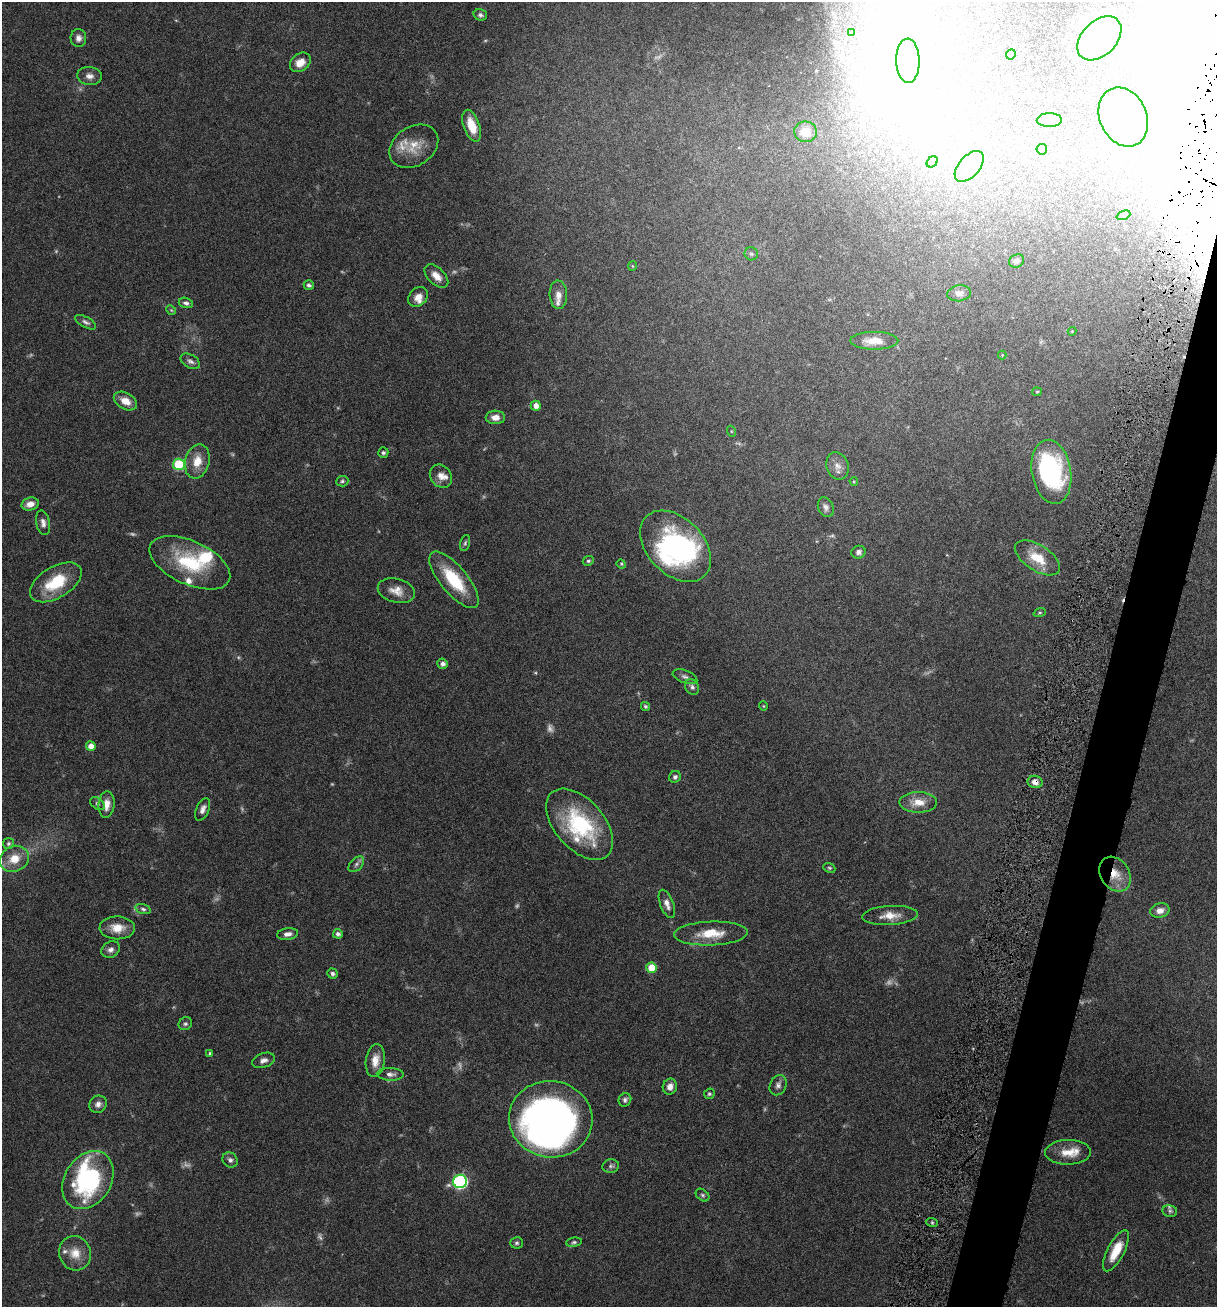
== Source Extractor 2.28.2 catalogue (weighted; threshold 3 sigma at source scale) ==
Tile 10 of 4 x 4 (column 2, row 3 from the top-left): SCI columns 1402-2616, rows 1315-2619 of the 5307 x 5252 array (HDU 1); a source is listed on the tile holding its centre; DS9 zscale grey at full resolution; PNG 1219 x 1309 px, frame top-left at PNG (2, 2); each listed source drawn as its Kron ellipse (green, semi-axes under 4 px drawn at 4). Shown black and unused: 3% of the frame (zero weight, under 5 of 9 exposures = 3% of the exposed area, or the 3 px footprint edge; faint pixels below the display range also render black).
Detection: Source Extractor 2.28.2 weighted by HDU 2 'WHT'; one run over the whole footprint, this tile lists its part. Background 0.0462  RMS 0.0032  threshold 0.013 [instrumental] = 3 sigma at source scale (4.09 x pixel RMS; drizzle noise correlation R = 1.36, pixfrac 0.8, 0.05/0.05 arcsec/px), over >= 5 px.
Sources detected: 161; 23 too faint to see at this stretch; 17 inside a brighter object's white glare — neither listed nor drawn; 10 inside a brighter listed object's ellipse — not listed separately; the other 111 listed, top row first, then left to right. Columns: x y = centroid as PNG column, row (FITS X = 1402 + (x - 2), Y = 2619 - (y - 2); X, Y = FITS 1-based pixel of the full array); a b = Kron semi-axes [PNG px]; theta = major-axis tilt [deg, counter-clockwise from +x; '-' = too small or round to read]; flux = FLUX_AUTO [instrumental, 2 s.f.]
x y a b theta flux
480 15 7 5 -17 0.81
852 33 4 3 - 0.28
78 38 9 8 - 1.5
1099 38 26 17 45 33
1011 54 5 4 - 0.47
908 61 22 11 -88 7.2
300 62 11 8 39 3.2
89 76 12 9 -5 1.8
1123 117 31 23 -66 19
1049 120 12 7 1 2
472 126 16 8 -71 6.1
806 132 11 10 - 5.8
414 146 26 19 33 6.7
1042 149 5 5 - 0.72
932 162 6 5 - 0.58
969 166 18 10 49 6.7
1123 215 7 4 21 0.43
751 254 7 6 - 0.71
1017 261 8 6 27 1.1
632 266 5 3 - 0.26
436 276 14 8 -44 2.7
309 285 5 4 - 0.87
959 293 12 8 8 1.5
558 295 14 8 -87 2.3
418 297 11 8 45 2.6
186 303 7 5 -15 0.89
171 310 5 4 - 0.34
86 322 12 5 -29 0.9
1072 331 4 4 - 0.25
874 341 24 9 0 4.1
1002 355 4 4 - 0.26
190 361 10 6 -30 1.1
1037 392 5 4 - 0.33
125 401 12 8 -29 3.3
536 406 5 5 - 1.8
495 417 9 7 -1 2.5
731 431 5 3 - 0.27
383 453 5 5 - 0.59
197 461 17 12 76 4.6
179 464 6 6 - 19
837 466 14 11 -70 2.2
1051 472 32 19 -81 37
441 476 12 10 -52 2.5
342 481 6 5 - 0.59
854 481 4 3 - 0.3
30 504 9 6 15 2.4
826 507 10 7 -68 1.1
43 523 12 6 -77 1.5
465 543 8 5 74 0.55
675 546 42 28 -45 50
858 552 7 6 - 1.1
1037 558 25 13 -32 7.1
588 561 6 4 27 0.53
190 563 43 21 -25 19
621 564 5 4 - 0.35
454 580 35 13 -50 14
56 582 29 15 31 12
396 591 19 12 -14 3.4
1040 613 6 4 19 0.36
443 664 5 5 - 1.2
685 677 13 6 -21 1.1
692 687 8 6 -56 1
645 706 5 4 - 0.51
763 706 4 4 - 0.31
91 746 5 4 - 2.4
675 777 6 5 - 0.74
1035 782 7 6 - 1.8
918 802 19 10 0 4.2
97 804 8 5 -38 0.66
106 804 13 8 85 2.9
203 809 12 6 66 1.5
580 824 42 24 -48 27
8 844 5 5 - 0.68
14 859 15 12 25 5
356 864 9 6 46 0.9
829 868 6 4 -21 0.45
1115 874 19 14 -56 5.8
667 904 15 6 -69 1.9
143 909 8 5 -16 0.71
1160 911 10 7 13 2
890 915 28 9 3 4.1
117 928 18 11 -1 4.5
711 933 37 12 2 7.6
288 934 10 6 8 1.5
338 934 5 4 - 0.95
111 950 9 7 31 1.3
652 968 5 5 - 6.7
332 973 5 5 - 0.89
185 1024 7 6 - 0.67
210 1053 4 3 - 0.43
264 1060 11 7 19 1.4
375 1060 16 9 82 3.3
390 1074 13 6 -2 1.4
778 1085 10 8 64 1.2
670 1087 8 7 - 1.8
709 1094 5 5 - 0.5
625 1100 7 6 - 0.8
98 1104 9 8 - 1.4
551 1119 42 38 -9 170
1068 1152 23 12 1 5
230 1160 8 7 - 0.96
611 1166 8 6 8 0.78
88 1180 31 23 58 38
460 1181 7 6 - 53
703 1195 7 5 -41 0.64
1170 1211 7 6 - 0.67
932 1222 6 4 -20 0.43
574 1242 8 4 7 0.59
517 1243 6 5 - 0.58
1116 1251 23 8 63 7
75 1253 17 16 - 4.8
Overlapping masked pixels (flux is a lower limit): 2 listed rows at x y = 1035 782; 1115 874